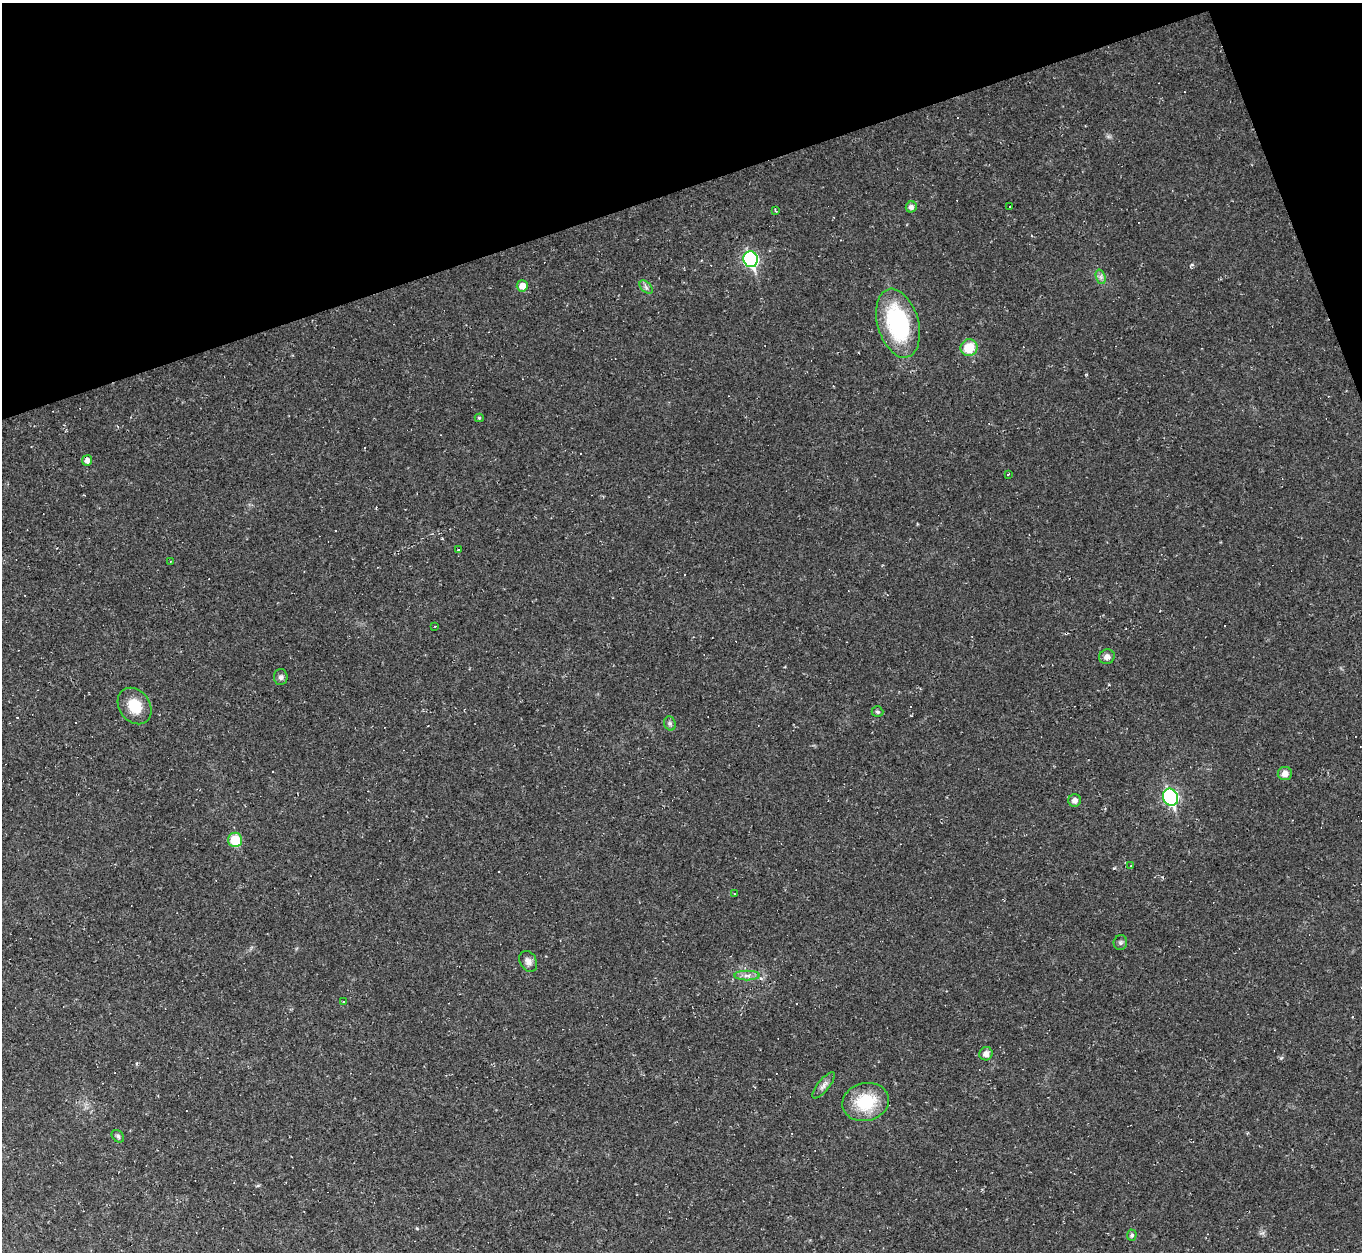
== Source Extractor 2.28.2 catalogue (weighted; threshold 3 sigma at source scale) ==
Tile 3 of 4 x 4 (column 3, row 1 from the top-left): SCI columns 2719-4078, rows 4026-5275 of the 5437 x 5422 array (HDU 1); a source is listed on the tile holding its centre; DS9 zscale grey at full resolution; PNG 1364 x 1254 px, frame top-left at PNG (2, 3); each listed source drawn as its Kron ellipse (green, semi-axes under 4 px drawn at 4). Shown black and unused: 17% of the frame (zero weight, under 2 of 3 exposures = <1% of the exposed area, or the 3 px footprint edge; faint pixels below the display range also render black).
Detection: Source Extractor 2.28.2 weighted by HDU 2 'WHT'; one run over the whole footprint, this tile lists its part. Background 0.052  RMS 0.007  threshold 0.0317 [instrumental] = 3 sigma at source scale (4.5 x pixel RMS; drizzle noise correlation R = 1.50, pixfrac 1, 0.05/0.05 arcsec/px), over >= 5 px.
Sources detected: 51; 16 cosmic-ray / hot-pixel residue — neither listed nor drawn; the other 35 listed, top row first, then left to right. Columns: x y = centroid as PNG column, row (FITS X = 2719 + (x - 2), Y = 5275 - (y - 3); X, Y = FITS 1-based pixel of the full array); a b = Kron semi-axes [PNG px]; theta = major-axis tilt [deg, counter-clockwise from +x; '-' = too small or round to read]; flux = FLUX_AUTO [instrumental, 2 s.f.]
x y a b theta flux
911 207 5 5 - 2.9
1010 207 3 3 - 15
775 211 4 3 - 0.8
751 259 8 7 - 120
1101 277 7 4 -72 1.9
522 286 5 5 - 7.1
646 287 8 5 -46 1.8
898 323 35 20 -74 77
969 348 8 8 - 18
479 418 4 4 - 0.99
87 460 5 5 - 3.5
1008 474 3 2 - 1.1
459 550 3 3 - 1.2
170 561 3 2 - 0.44
435 626 3 2 - 0.4
1107 657 8 7 - 3.5
281 677 8 7 - 2.2
135 706 20 15 -53 16
877 712 6 5 - 1.3
670 723 7 5 -70 1.7
1285 773 7 6 - 4.6
1171 797 9 7 -68 110
1075 800 6 6 - 3.3
235 840 7 7 - 19
1131 866 3 3 - 0.89
734 894 4 2 - 0.56
1120 942 7 6 - 1.7
528 961 11 8 -61 3.7
747 975 13 5 0 3.2
344 1002 3 3 - 1.5
986 1054 7 6 - 4
824 1085 16 5 50 3.1
866 1102 23 19 13 30
118 1136 7 5 -45 1.5
1132 1235 5 5 - 1.7